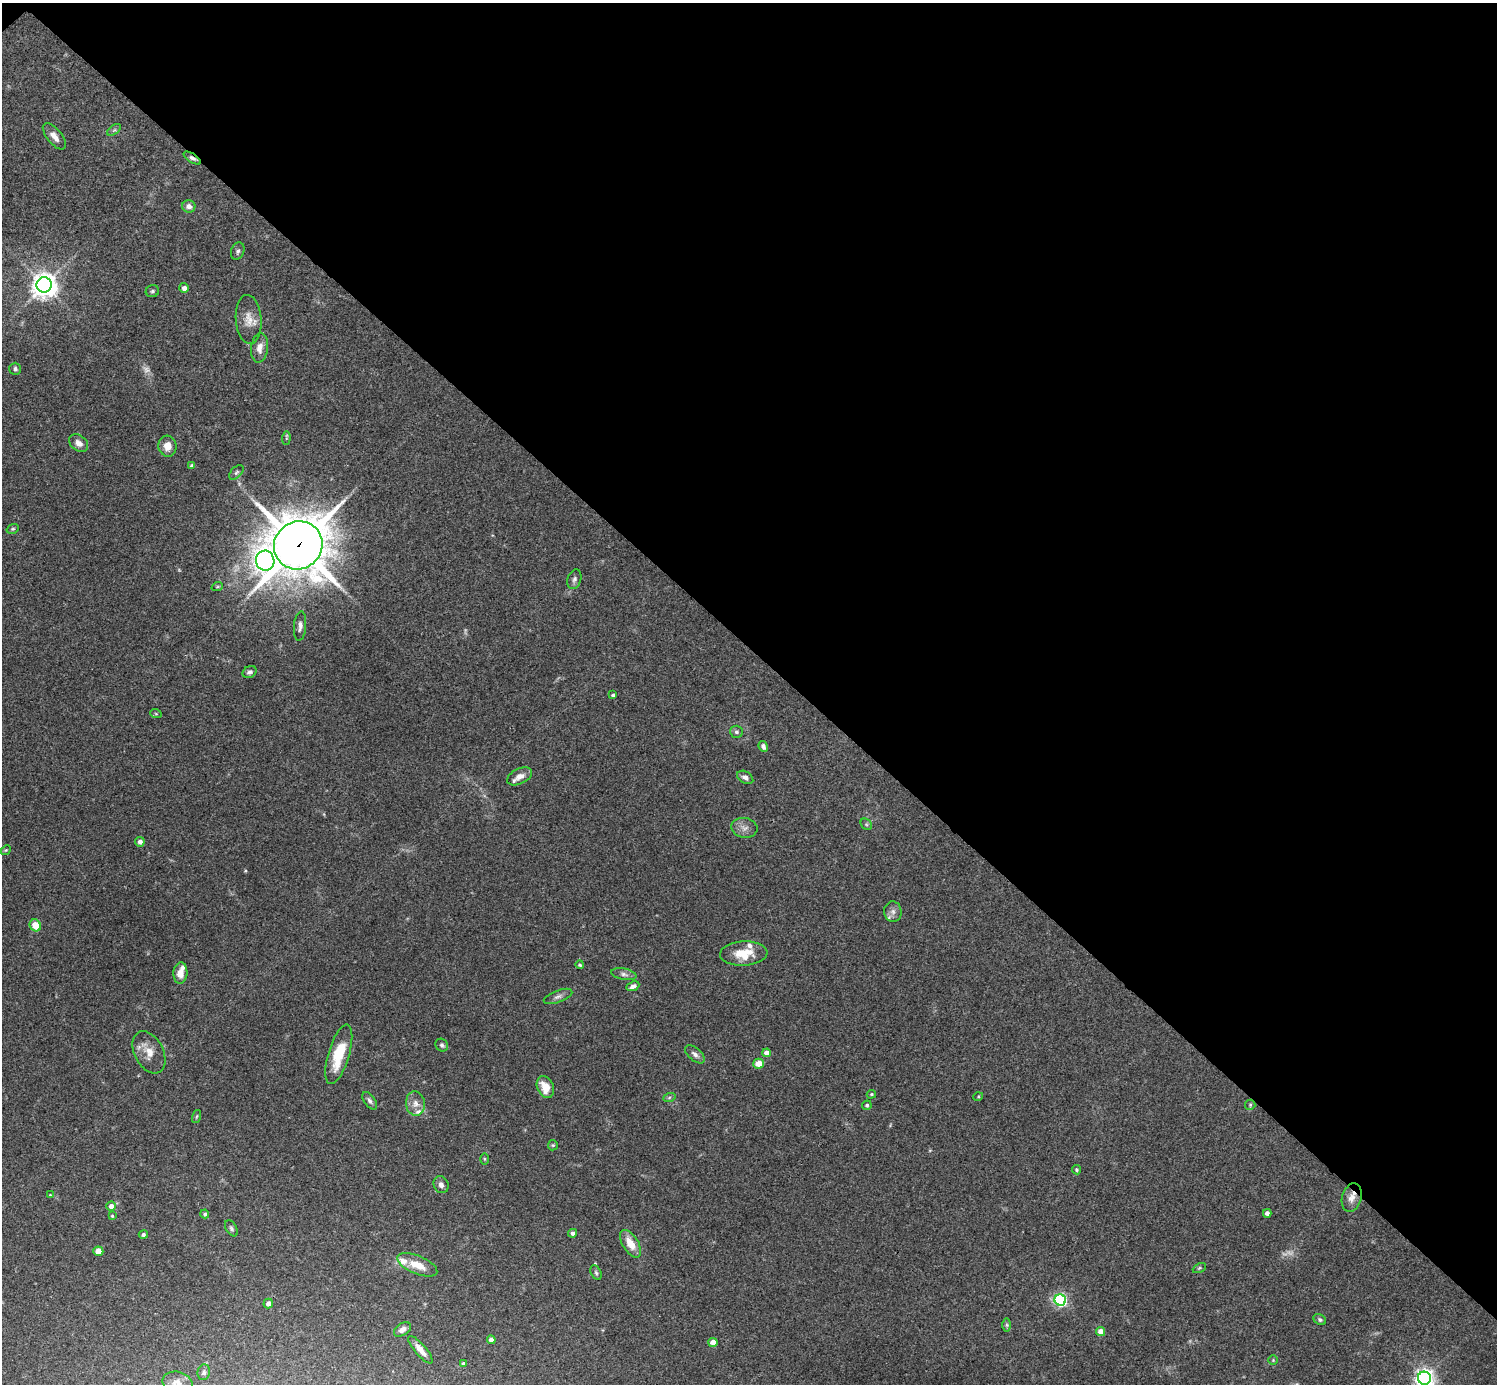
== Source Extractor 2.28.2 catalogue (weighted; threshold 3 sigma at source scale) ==
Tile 3 of 4 x 4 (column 3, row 1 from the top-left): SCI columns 2993-4487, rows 4305-5686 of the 5987 x 5987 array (HDU 1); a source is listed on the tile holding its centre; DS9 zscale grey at full resolution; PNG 1499 x 1386 px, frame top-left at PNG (2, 3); each listed source drawn as its Kron ellipse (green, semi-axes under 4 px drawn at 4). Shown black and unused: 47% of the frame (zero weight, under 3 of 4 exposures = <1% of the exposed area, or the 3 px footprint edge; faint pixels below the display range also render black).
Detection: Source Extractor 2.28.2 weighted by HDU 2 'WHT'; one run over the whole footprint, this tile lists its part. Background 0.0754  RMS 0.0055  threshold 0.0246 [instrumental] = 3 sigma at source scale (4.5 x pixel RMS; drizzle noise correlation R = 1.50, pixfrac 1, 0.05/0.05 arcsec/px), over >= 5 px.
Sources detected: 97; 5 too faint to see at this stretch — neither listed nor drawn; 4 inside a brighter listed object's ellipse — not listed separately; the other 88 listed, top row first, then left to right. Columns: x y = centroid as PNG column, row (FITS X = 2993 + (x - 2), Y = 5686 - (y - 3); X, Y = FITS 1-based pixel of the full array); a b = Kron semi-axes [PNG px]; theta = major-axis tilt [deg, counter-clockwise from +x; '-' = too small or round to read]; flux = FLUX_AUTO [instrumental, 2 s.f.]
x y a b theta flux
114 130 8 4 36 1
54 136 16 7 -50 4.1
192 158 10 4 -33 1.8
189 206 6 6 - 2.8
238 251 9 6 69 1.5
44 285 8 7 - 570
184 288 5 5 - 2.4
152 291 7 6 - 1.1
249 320 24 13 -85 7.1
259 348 15 8 83 4.2
15 369 6 5 - 1.3
286 438 7 4 83 0.7
79 443 10 7 -37 3.6
167 446 10 9 - 5.1
192 466 4 4 - 1.3
236 472 9 5 45 1.3
13 529 6 4 20 0.82
298 545 25 23 40 2400
265 561 10 9 - 220
574 579 10 6 72 1.7
217 587 6 3 19 0.6
300 626 14 6 84 2.4
250 672 7 5 29 1.6
613 695 4 3 - 0.91
156 714 6 3 -19 0.57
736 732 6 6 - 1.2
763 746 6 4 -65 1.8
520 776 13 7 26 4.4
745 777 9 5 -32 2.1
866 824 6 5 - 0.94
744 828 13 10 -10 3.5
140 842 5 4 - 2.2
6 850 5 4 - 0.59
893 912 10 8 -84 2.9
35 925 6 5 - 8.1
744 953 24 12 3 13
580 965 4 4 - 0.8
180 973 10 7 85 5.2
624 974 13 5 -11 2.1
633 986 7 4 23 2.6
558 996 15 6 21 2.2
442 1045 7 6 - 1.6
149 1052 23 14 -63 7.7
767 1053 4 4 - 5.7
339 1054 31 10 73 19
695 1054 12 6 -40 2.4
759 1064 5 5 - 7
545 1087 11 8 -66 8.5
871 1094 4 4 - 0.63
978 1097 5 3 - 0.52
669 1098 6 4 20 0.83
370 1101 10 5 -54 1.8
415 1104 12 9 -83 4
867 1105 5 4 - 0.94
1250 1105 5 5 - 0.74
197 1116 7 3 71 0.61
553 1145 5 5 - 0.72
484 1159 6 4 -89 0.66
1076 1170 5 4 - 0.76
441 1185 9 7 -65 2.3
50 1195 3 3 - 0.43
1352 1198 15 9 73 4.5
111 1206 4 4 - 3.3
1267 1213 4 4 - 2.2
205 1214 4 4 - 0.99
112 1216 4 3 - 0.57
231 1228 9 5 -61 1.2
573 1233 4 4 - 1.7
143 1234 4 4 - 1.2
631 1244 15 7 -58 8.6
98 1251 5 5 - 6.7
417 1265 21 9 -23 9.1
1199 1268 7 4 26 0.81
596 1273 8 5 -63 1.1
1060 1300 6 5 - 100
268 1304 5 4 - 2.1
1320 1320 7 5 -33 1.1
1007 1325 7 4 -90 1
402 1329 9 6 32 2.6
1101 1331 4 4 - 5.2
491 1340 4 4 - 3
713 1342 4 4 - 5.3
420 1350 17 5 -49 4.9
1273 1360 5 4 - 0.67
464 1363 4 4 - 1.2
204 1372 8 6 81 1.4
1424 1378 6 6 - 290
177 1383 15 11 -15 4.2
Overlapping masked pixels (flux is a lower limit): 2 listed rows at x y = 192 158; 298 545
Isophote crosses this tile's border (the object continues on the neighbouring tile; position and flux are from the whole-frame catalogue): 2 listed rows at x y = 1424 1378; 177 1383